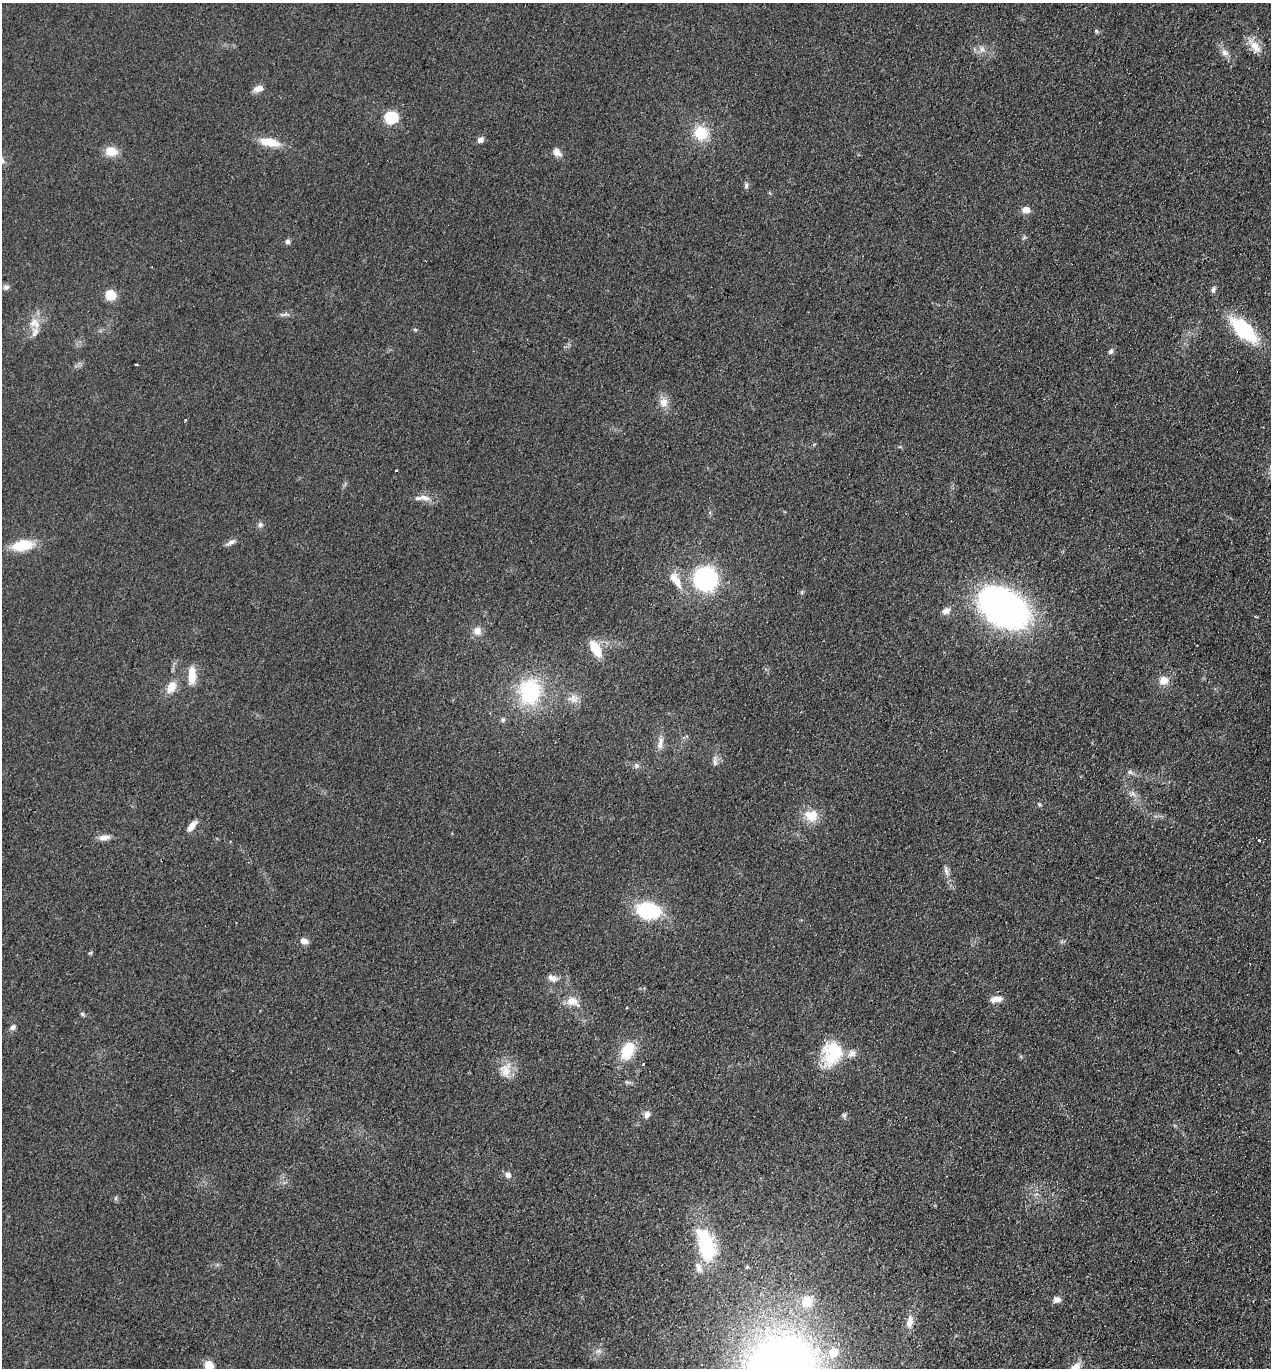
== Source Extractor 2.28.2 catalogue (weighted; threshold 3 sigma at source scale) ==
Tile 6 of 4 x 4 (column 2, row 2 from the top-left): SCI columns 1461-2729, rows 2757-4122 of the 5589 x 5512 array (HDU 1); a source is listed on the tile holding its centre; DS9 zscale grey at full resolution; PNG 1273 x 1370 px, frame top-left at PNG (2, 3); no overlay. Shown black and unused: <1% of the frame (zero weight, under 2 of 3 exposures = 3% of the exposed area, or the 3 px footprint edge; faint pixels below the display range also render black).
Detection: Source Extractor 2.28.2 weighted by HDU 2 'WHT'; one run over the whole footprint, this tile lists its part. Background 0.0752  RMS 0.0094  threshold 0.0425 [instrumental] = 3 sigma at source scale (4.5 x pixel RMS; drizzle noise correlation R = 1.50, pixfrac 1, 0.05/0.05 arcsec/px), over >= 5 px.
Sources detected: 83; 4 inside a brighter listed object's ellipse — not listed separately; the other 79 listed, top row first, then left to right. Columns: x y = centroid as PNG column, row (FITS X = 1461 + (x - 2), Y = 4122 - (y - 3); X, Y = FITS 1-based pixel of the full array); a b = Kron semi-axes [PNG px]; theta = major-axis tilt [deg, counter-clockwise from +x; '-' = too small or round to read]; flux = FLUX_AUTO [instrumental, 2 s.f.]
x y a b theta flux
1096 31 6 5 - 1.4
1254 46 23 11 -54 12
982 49 10 8 -89 4.8
1225 52 11 8 -46 5.3
259 88 13 7 11 5.6
391 117 10 9 - 40
701 133 16 14 -39 26
481 140 7 6 - 4.3
269 142 25 9 -9 18
111 151 13 10 -3 14
557 152 12 8 -44 5.6
746 186 8 5 76 2.1
1026 210 8 7 - 7.6
1024 238 6 4 20 1.3
287 241 6 6 - 2.9
6 287 10 5 15 2.6
1213 289 7 5 73 2.8
110 295 11 10 - 14
284 314 12 3 18 1.9
33 323 15 8 56 9
415 329 6 4 -1 1.1
1244 330 25 12 -42 79
1111 351 7 5 57 2.4
136 364 4 3 - 4.1
663 402 12 10 -62 8.1
185 420 3 2 - 1.4
396 471 3 2 - 1.1
425 498 18 7 -12 7.1
260 525 8 7 - 2.6
231 542 14 6 31 4
22 545 17 10 10 32
705 579 17 17 - 150
677 582 19 9 -73 11
1003 608 41 27 -32 370
946 611 12 8 25 5
477 631 9 9 - 7.4
596 649 17 9 -60 22
192 675 16 7 90 18
1164 680 10 10 - 9.4
171 687 14 9 62 12
530 692 31 25 83 73
573 699 16 11 -2 7.9
503 720 6 5 - 1.7
660 743 20 8 85 7
715 762 9 6 -81 3.3
636 766 6 4 71 1.7
1129 772 7 5 -20 2.4
1133 793 8 5 -46 2.9
1039 804 5 4 - 1.1
811 815 18 15 -9 17
192 826 14 6 51 7.3
104 837 13 7 6 6.4
1258 840 3 3 - 2.6
946 870 16 6 -78 4.7
648 911 24 16 -9 62
304 941 10 7 -16 5.3
90 953 6 3 18 1.1
552 978 13 7 -18 5.3
996 999 15 7 9 7.9
572 1001 15 11 1 10
627 1007 3 2 - 0.75
82 1014 6 5 - 1.5
13 1027 9 6 39 3
627 1050 16 10 68 34
836 1052 36 22 39 44
644 1064 3 2 - 1.5
506 1070 22 16 88 14
647 1115 9 7 64 4.4
844 1115 7 5 86 1.9
508 1175 9 8 - 3.6
706 1244 42 19 -76 68
747 1267 5 4 - 1.4
1057 1299 9 7 8 4.2
807 1302 19 17 51 20
910 1321 16 8 79 8.1
599 1351 8 4 0 2.5
833 1352 9 9 - 15
209 1365 10 8 -59 14
1075 1367 19 9 46 9.4
Isophote crosses this tile's border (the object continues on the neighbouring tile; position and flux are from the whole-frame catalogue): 2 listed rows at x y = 209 1365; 1075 1367